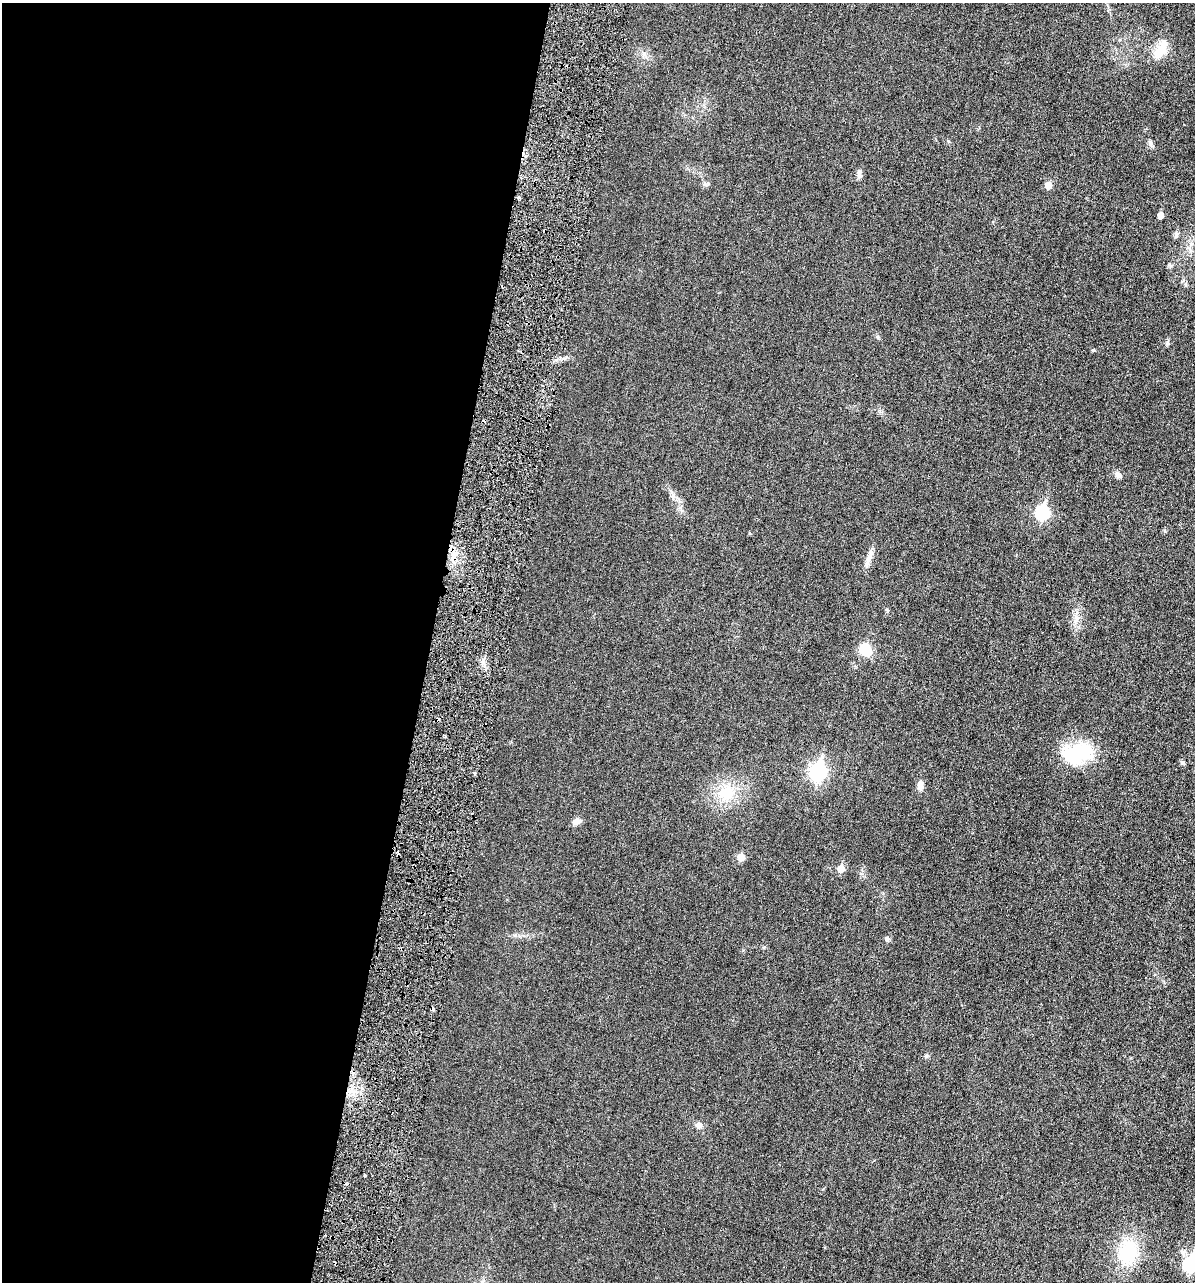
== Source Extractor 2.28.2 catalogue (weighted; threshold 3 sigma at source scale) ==
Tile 5 of 4 x 4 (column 1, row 2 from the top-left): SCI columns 140-1332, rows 2607-3886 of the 5153 x 5187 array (HDU 1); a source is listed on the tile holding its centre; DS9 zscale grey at full resolution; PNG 1197 x 1284 px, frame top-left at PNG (2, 3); no overlay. Shown black and unused: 36% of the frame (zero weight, under 3 of 6 exposures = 1% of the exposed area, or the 3 px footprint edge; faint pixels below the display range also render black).
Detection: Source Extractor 2.28.2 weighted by HDU 2 'WHT'; one run over the whole footprint, this tile lists its part. Background 0.0305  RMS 0.0046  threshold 0.0186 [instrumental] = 3 sigma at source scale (4.09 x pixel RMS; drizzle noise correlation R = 1.36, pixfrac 0.8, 0.05/0.05 arcsec/px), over >= 5 px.
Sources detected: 38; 5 cosmic-ray / hot-pixel residue — not listed; the other 33 listed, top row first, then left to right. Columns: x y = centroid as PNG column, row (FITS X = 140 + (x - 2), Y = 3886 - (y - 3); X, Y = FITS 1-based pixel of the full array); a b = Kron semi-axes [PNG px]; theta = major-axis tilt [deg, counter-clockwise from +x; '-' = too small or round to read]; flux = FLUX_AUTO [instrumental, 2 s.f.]
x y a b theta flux
1160 52 26 14 42 6.8
1150 143 7 6 - 0.92
859 174 13 6 -80 1.3
1048 185 6 5 - 4
519 198 4 3 - 0.96
1160 215 5 5 - 2.8
1177 235 7 4 -90 0.77
877 337 6 4 -88 0.52
1167 343 7 4 -71 0.61
1093 350 5 4 - 0.51
1118 474 9 6 -43 1.8
673 495 9 4 -71 1.1
1042 512 7 7 - 42
454 554 9 4 81 2
868 559 23 6 71 2.7
1076 618 8 5 -80 1.5
865 649 12 10 -29 9.4
445 736 4 2 - 0.62
1077 753 38 24 16 21
1183 763 6 5 - 0.68
818 772 9 7 75 98
474 774 5 3 - 0.57
920 785 12 6 88 2.4
726 793 23 18 12 12
576 821 9 7 25 2.4
741 857 6 5 - 5.5
841 868 6 5 - 5.5
887 938 7 6 - 0.87
926 1056 5 5 - 0.6
699 1125 9 8 - 1.5
365 1175 3 2 - 0.59
1128 1252 38 26 82 19
1190 1264 8 7 - 57
Isophote crosses this tile's border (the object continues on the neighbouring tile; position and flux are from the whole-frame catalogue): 1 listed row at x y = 1190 1264
Unlisted compact peaks at least as high as the median listed source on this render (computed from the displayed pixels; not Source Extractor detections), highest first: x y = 887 610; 706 184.